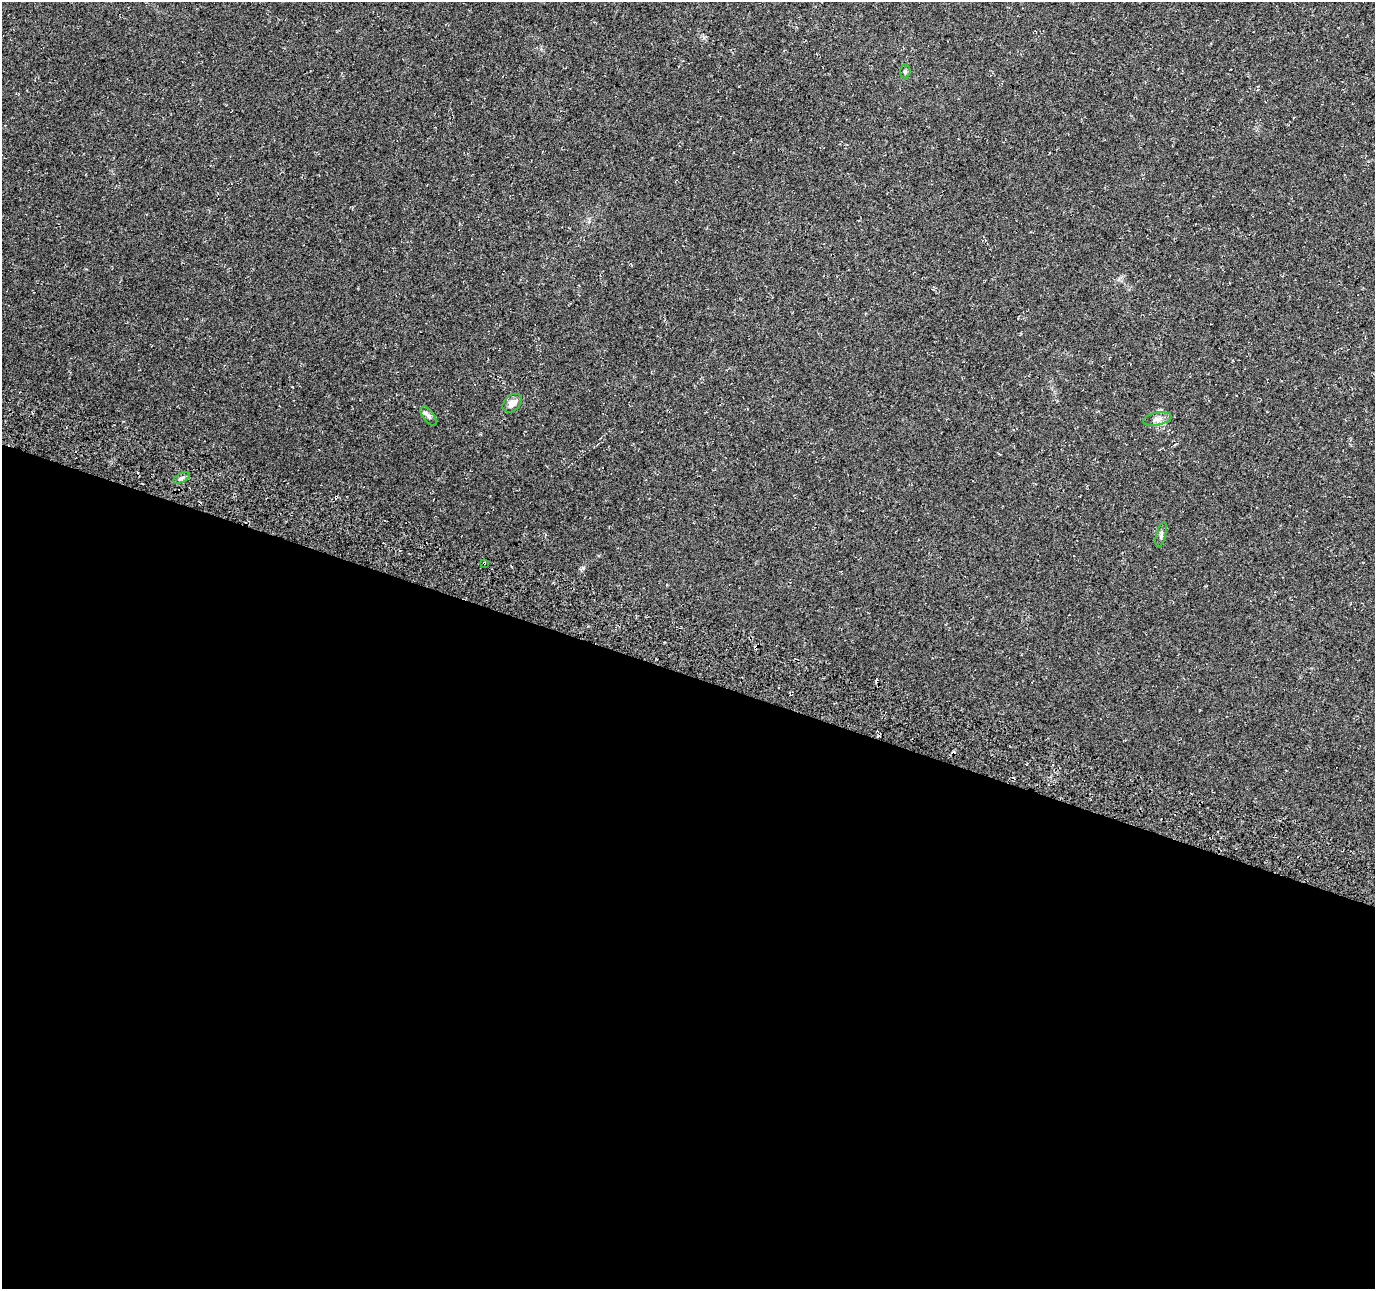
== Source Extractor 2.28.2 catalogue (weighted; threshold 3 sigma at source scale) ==
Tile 14 of 4 x 4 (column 2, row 4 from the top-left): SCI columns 1407-2779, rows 332-1618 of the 5548 x 5749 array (HDU 1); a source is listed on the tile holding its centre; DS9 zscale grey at full resolution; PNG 1377 x 1291 px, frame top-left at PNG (2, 2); each listed source drawn as its Kron ellipse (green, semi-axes under 4 px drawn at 4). Shown black and unused: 48% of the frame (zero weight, under 3 of 4 exposures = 4% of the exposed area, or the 3 px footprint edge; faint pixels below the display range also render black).
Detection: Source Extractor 2.28.2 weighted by HDU 2 'WHT'; one run over the whole footprint, this tile lists its part. Background 0.0805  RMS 0.0079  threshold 0.0355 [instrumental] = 3 sigma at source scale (4.5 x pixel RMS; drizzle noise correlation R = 1.50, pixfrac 1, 0.0396/0.0396 arcsec/px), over >= 5 px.
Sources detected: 9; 2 cosmic-ray / hot-pixel residue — neither listed nor drawn; the other 7 listed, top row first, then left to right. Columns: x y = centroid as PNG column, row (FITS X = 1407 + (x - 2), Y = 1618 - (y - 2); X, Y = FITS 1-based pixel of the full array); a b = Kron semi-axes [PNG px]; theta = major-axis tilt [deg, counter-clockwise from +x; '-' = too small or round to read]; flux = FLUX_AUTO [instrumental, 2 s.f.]
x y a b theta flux
905 71 7 5 87 1.6
512 403 11 7 43 6.3
429 416 11 5 -53 2.6
1157 419 14 6 11 4
181 478 9 4 27 1.9
1161 535 13 4 75 2.2
484 563 3 3 - 1.4
Overlapping masked pixels (flux is a lower limit): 1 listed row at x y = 484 563